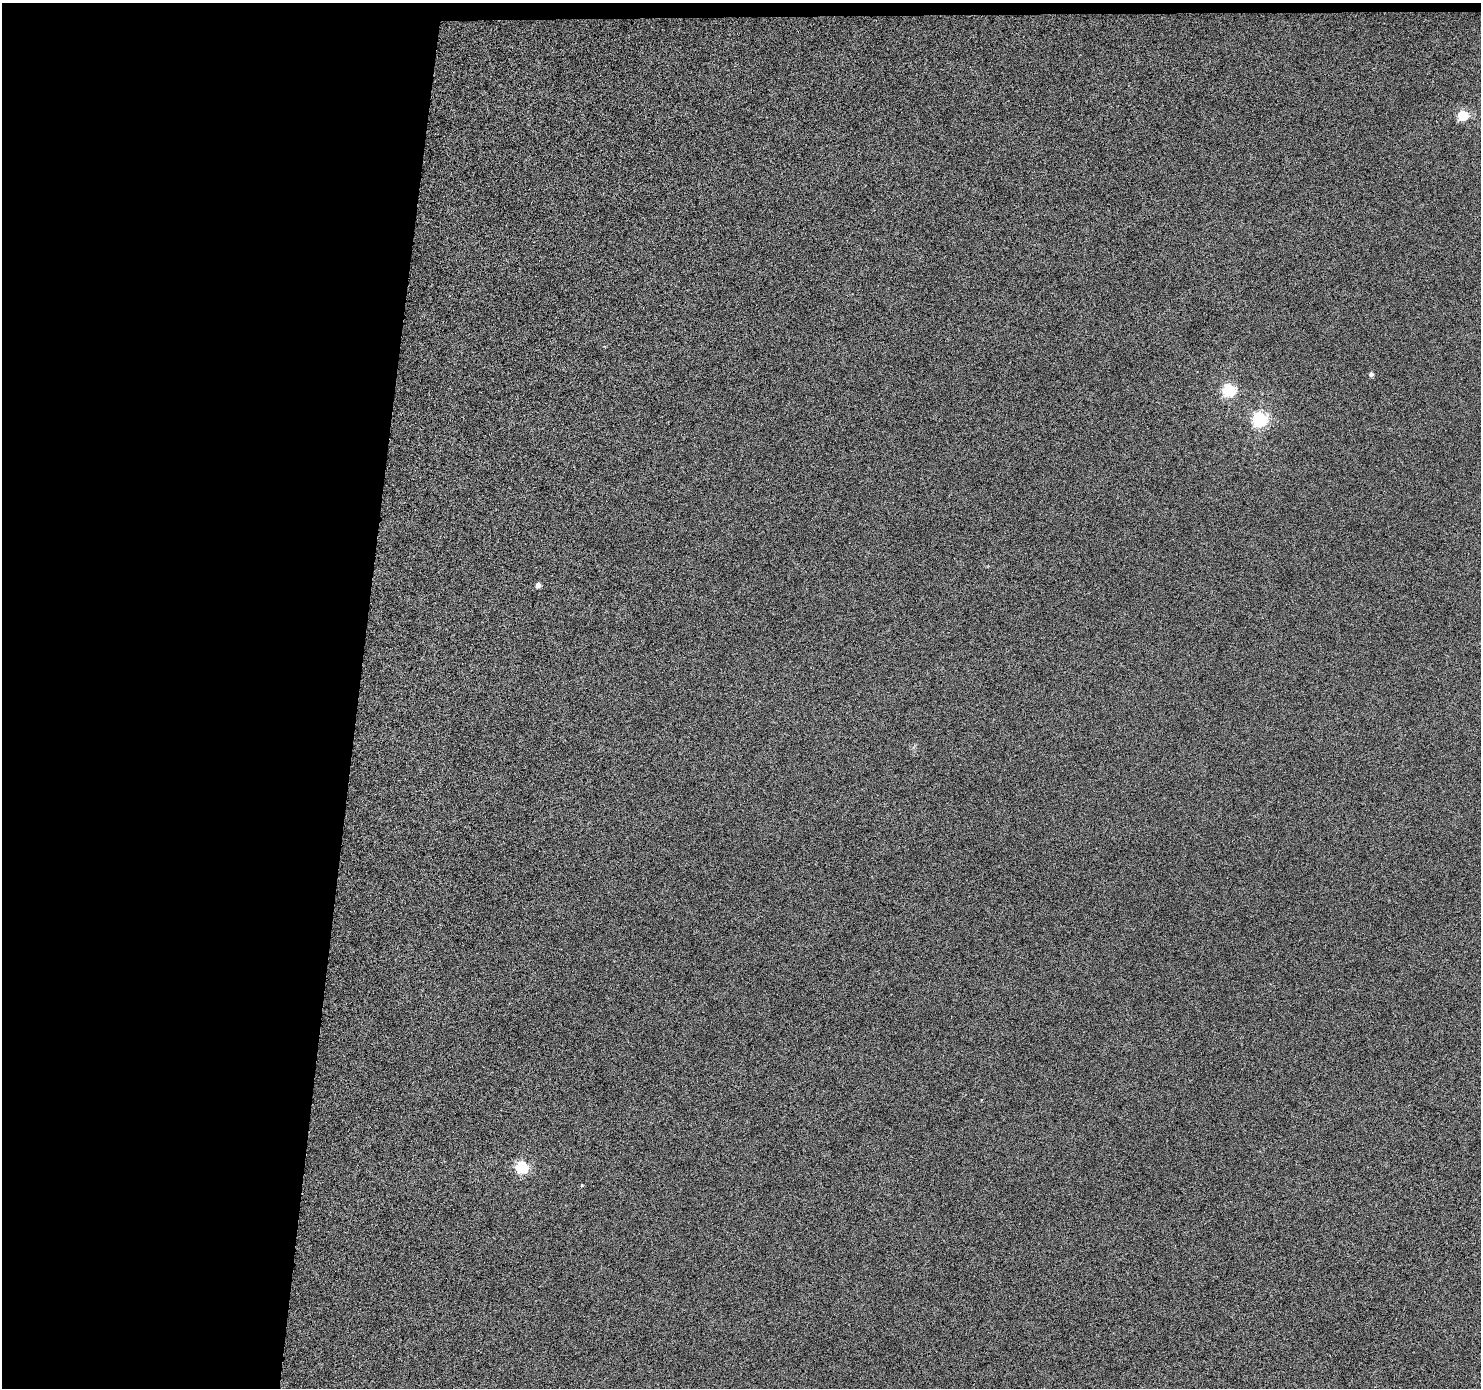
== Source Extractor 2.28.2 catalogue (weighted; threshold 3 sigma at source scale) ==
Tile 1 of 3 x 3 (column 1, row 1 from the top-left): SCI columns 1-1479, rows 2871-4256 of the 4438 x 4453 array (HDU 1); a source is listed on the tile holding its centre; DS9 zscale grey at full resolution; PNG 1483 x 1390 px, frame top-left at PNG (2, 3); no overlay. Shown black and unused: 25% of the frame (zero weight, under 4 of 8 exposures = <1% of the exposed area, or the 3 px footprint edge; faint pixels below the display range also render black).
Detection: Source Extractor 2.28.2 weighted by HDU 2 'WHT'; one run over the whole footprint, this tile lists its part. Background 7.24e-04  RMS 0.0037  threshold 0.0153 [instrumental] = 3 sigma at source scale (4.09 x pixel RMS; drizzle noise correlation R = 1.36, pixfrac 0.8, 0.05/0.05 arcsec/px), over >= 5 px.
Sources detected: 7; all 7 listed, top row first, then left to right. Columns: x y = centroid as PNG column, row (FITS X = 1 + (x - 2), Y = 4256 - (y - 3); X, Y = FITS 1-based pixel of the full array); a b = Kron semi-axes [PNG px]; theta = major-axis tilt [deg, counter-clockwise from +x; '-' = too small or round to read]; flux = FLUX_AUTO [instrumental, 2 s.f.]
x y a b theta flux
1463 115 5 5 - 30
1371 374 4 4 - 1.8
1229 390 5 5 - 55
1260 419 6 6 - 86
538 585 4 4 - 2.9
522 1167 5 5 - 48
582 1185 4 3 - 0.34